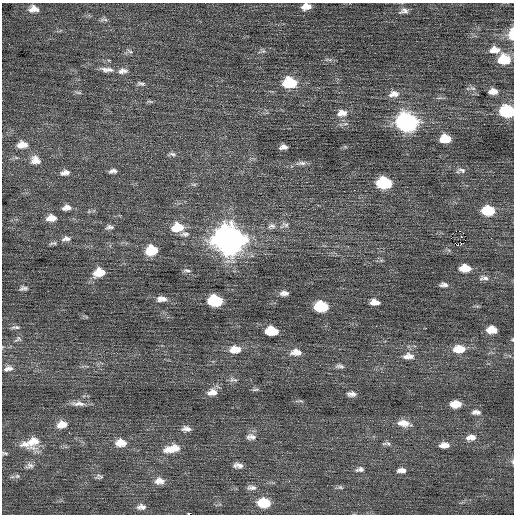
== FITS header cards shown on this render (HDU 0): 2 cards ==
NAXIS1  =                  512 / Axis length
NAXIS2  =                  512 / Axis length

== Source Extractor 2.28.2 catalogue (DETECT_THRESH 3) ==
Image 512 x 512 px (HDU 0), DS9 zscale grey, 1 PNG px = 1 image px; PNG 516 x 516 px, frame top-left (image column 1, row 512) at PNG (2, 3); no overlay
Background 0.096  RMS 0.77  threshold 2.31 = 3 sigma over >= 5 px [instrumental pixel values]
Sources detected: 105; all 105 listed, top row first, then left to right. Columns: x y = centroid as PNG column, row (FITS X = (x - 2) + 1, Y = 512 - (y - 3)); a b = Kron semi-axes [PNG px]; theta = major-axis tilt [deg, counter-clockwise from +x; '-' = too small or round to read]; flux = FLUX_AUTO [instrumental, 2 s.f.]
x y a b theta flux
306 6 9 6 9 500
34 9 11 7 3 390
404 11 13 7 19 220
104 20 12 4 2 130
512 34 13 7 87 680
495 50 14 9 3 540
263 51 7 5 -42 100
130 52 10 5 -33 140
327 59 6 4 17 93
504 59 11 9 0 1800
107 70 18 6 -5 360
123 71 13 7 9 290
141 83 13 5 -12 160
290 83 11 8 2 2900
472 88 9 5 -26 130
493 91 9 6 -1 360
78 92 11 4 -5 110
394 94 14 9 5 380
150 101 9 3 -13 86
507 111 11 8 -5 3900
342 113 14 9 7 450
407 122 12 9 -6 19000
345 124 6 3 18 83
445 139 9 7 0 1000
22 145 13 9 4 560
283 147 7 5 5 230
172 154 13 5 0 150
35 160 14 12 -21 500
301 163 16 5 5 230
461 170 14 6 4 200
113 171 8 4 9 190
65 173 12 7 11 270
384 183 11 8 -3 4000
194 184 8 4 -8 78
67 208 11 7 10 290
488 210 12 8 -3 1800
51 218 11 7 5 480
284 225 15 8 14 300
272 226 11 8 17 250
109 227 10 6 9 160
177 227 12 9 7 1300
460 231 2 2 - 130
185 234 12 6 3 190
461 236 3 2 - 31
66 239 12 7 5 250
229 240 14 12 -7 65000
461 244 3 2 - 47
458 245 2 2 - 800
151 250 10 8 10 1500
381 260 7 4 -18 85
465 268 10 6 -2 800
187 270 10 4 -4 110
99 272 11 7 14 1100
484 278 13 6 3 190
444 285 8 4 -1 180
23 288 10 5 6 140
284 293 11 6 1 240
161 299 13 7 3 340
215 301 10 7 -3 4000
375 302 10 6 -4 370
321 307 10 7 -4 2500
15 327 12 5 2 150
492 330 9 6 -2 710
272 331 10 7 -5 1700
18 339 13 7 34 200
235 349 14 9 0 660
459 349 13 8 0 950
296 352 15 9 -1 470
408 356 15 8 0 380
340 366 12 6 -4 180
8 368 13 8 15 290
232 380 9 6 82 170
255 390 10 4 5 100
212 392 13 8 7 450
351 394 10 6 0 230
300 401 8 3 -5 74
78 404 21 7 -2 380
455 404 10 6 2 870
476 412 11 6 -1 240
404 423 18 9 -9 530
62 424 13 9 11 560
186 429 12 7 -3 270
69 433 3 2 - 59
251 437 14 8 -1 300
471 437 13 8 7 410
31 443 26 14 19 1200
121 443 14 9 0 670
388 443 8 6 -28 150
444 445 11 7 3 400
176 448 13 7 -44 360
171 449 18 9 5 750
5 453 8 4 -9 87
512 461 8 4 -90 78
238 465 12 6 -7 250
29 466 12 8 8 230
360 469 11 7 8 200
401 470 11 6 1 280
17 476 8 6 2 140
99 476 10 6 -2 140
159 481 13 9 -6 400
340 487 8 6 -27 110
252 488 13 6 -2 220
264 503 11 7 -4 1800
141 507 12 7 2 270
188 514 2 2 - 630
At the frame edge (FLAGS 8, measured only in part): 7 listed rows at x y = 306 6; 512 34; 507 111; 492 330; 5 453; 512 461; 188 514